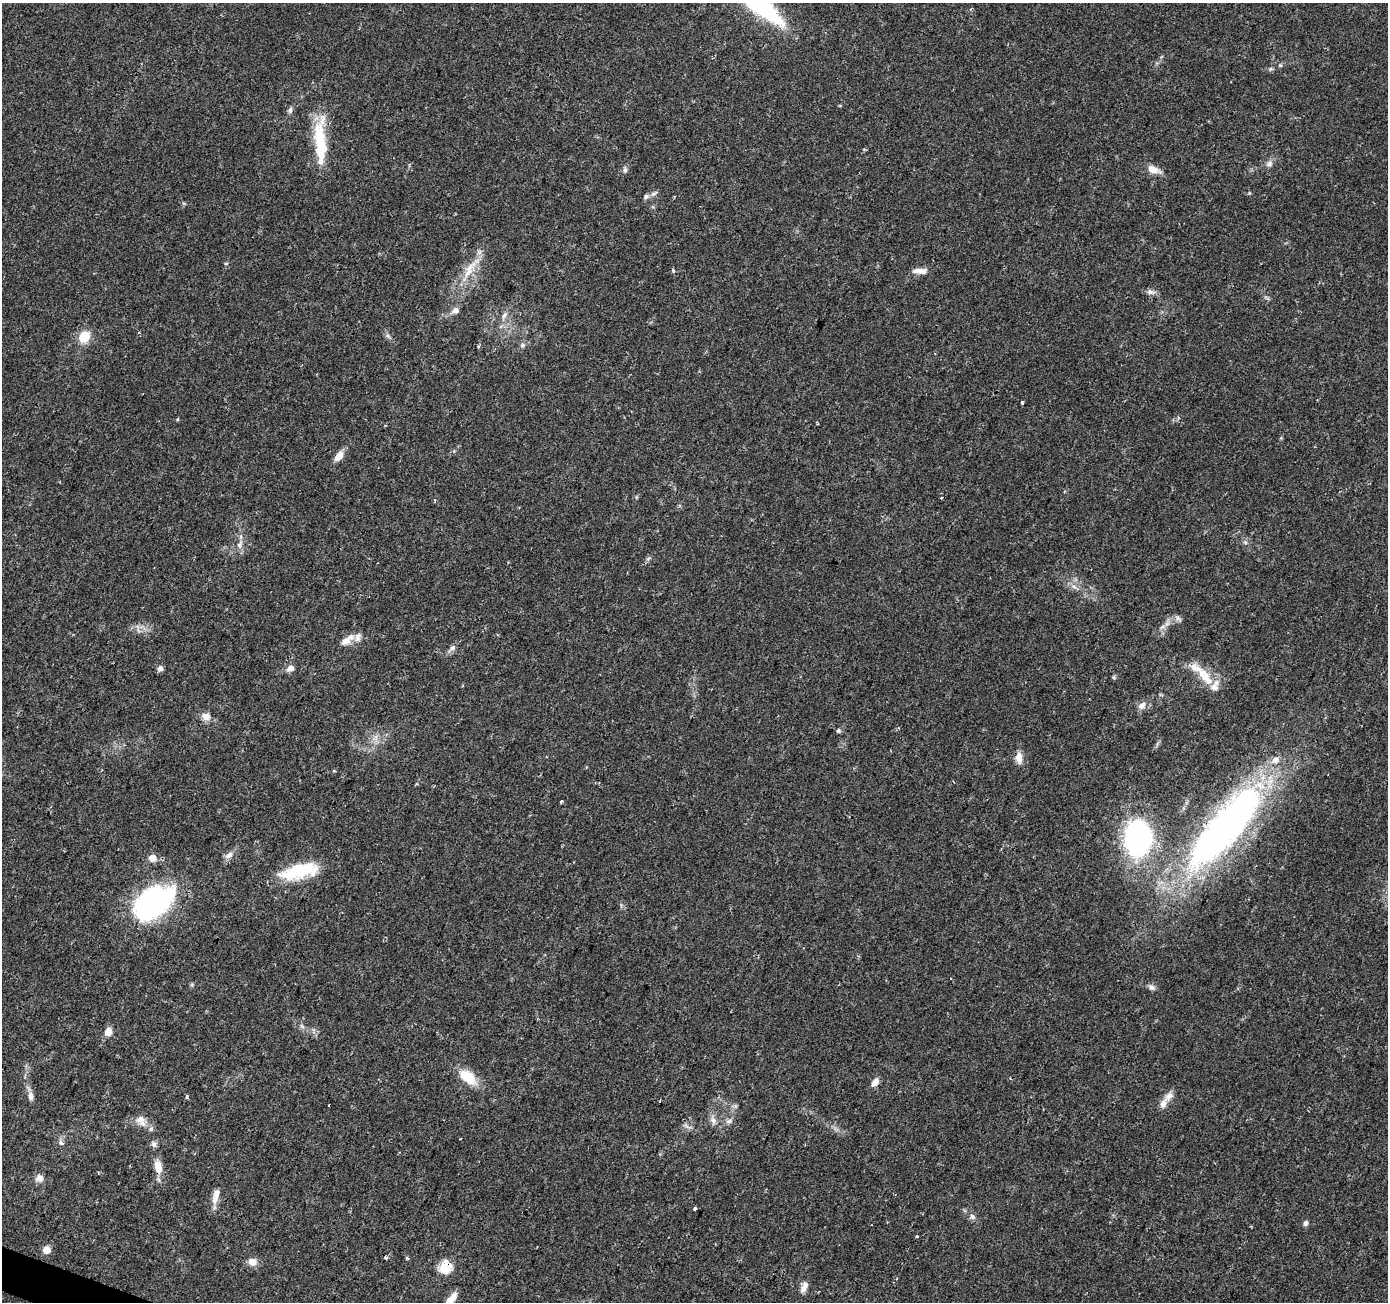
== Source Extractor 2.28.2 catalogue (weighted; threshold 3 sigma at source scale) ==
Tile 7 of 4 x 4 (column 3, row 2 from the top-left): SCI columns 2773-4158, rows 2810-4109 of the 5551 x 5684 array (HDU 1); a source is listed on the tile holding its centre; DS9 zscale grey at full resolution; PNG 1390 x 1304 px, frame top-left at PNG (2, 3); no overlay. Shown black and unused: <1% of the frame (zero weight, under 2 of 3 exposures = <1% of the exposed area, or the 3 px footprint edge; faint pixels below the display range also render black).
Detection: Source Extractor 2.28.2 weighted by HDU 2 'WHT'; one run over the whole footprint, this tile lists its part. Background 0.0336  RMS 0.0034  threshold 0.0155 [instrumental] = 3 sigma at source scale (4.5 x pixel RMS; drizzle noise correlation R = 1.50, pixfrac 1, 0.0396/0.0396 arcsec/px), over >= 5 px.
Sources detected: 82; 3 cosmic-ray / hot-pixel residue — not listed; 7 inside a brighter listed object's ellipse — not listed separately; the other 72 listed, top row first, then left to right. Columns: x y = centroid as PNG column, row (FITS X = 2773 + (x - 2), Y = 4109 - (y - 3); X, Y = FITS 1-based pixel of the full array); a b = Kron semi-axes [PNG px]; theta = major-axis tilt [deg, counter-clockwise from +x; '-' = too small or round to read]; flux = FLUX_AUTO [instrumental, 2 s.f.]
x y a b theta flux
1280 65 5 5 - 0.5
1270 69 6 4 47 0.56
290 110 8 6 73 0.95
320 141 62 14 -88 17
1269 164 10 7 33 1.5
625 170 8 5 -82 0.86
1153 170 16 8 -21 3.5
654 194 11 5 31 1.1
184 203 6 4 17 0.43
226 263 6 3 19 0.36
469 270 31 11 59 8
922 271 16 8 -6 2.7
1151 292 13 7 -13 1.4
455 310 9 8 - 1.9
504 315 11 6 57 1.4
84 336 8 7 - 11
388 336 8 4 -37 0.74
522 345 7 6 - 0.89
1022 403 3 3 - 1.4
178 419 5 3 - 0.36
339 456 11 6 47 4.2
941 498 3 3 - 0.58
1245 542 5 5 - 0.65
239 545 10 7 80 1.7
1073 586 9 5 -31 1.2
1178 618 11 5 -39 1
346 641 15 8 28 2.8
452 648 9 7 39 1.3
160 668 7 6 - 1.2
290 668 9 6 28 2.2
1205 676 31 11 -52 7.9
1114 677 6 5 - 0.51
1142 705 14 9 40 2.2
206 716 10 8 -16 2.9
838 730 5 5 - 0.75
1019 758 15 8 -84 2.9
561 801 4 3 - 0.81
1226 827 118 34 49 160
1138 839 43 31 87 55
229 855 13 7 36 1.8
153 858 8 7 - 3.3
299 871 46 16 13 18
153 902 48 28 33 60
1151 987 10 7 -30 1.2
302 1026 7 5 -46 0.84
108 1031 5 5 - 6.8
468 1077 20 11 -39 9.8
875 1082 11 7 52 2.2
31 1096 11 7 -83 1.7
1169 1096 14 9 45 2.5
187 1097 6 3 -77 0.49
140 1119 13 12 - 2.8
713 1120 11 8 -45 1.8
728 1121 9 6 26 1.2
151 1129 6 5 - 0.75
460 1138 3 2 - 0.28
61 1142 5 4 - 1.4
154 1144 8 7 - 1.2
158 1166 19 9 -77 4.2
39 1178 9 9 - 2.2
216 1196 22 8 75 3.4
695 1208 3 3 - 1.1
972 1216 8 7 - 1.2
1306 1223 7 5 69 1
917 1236 3 3 - 1.1
46 1250 7 7 - 3.1
386 1257 3 3 - 2.7
407 1258 3 3 - 0.55
252 1262 12 9 -27 2.6
444 1269 15 13 90 6.9
804 1287 15 7 69 2.2
451 1299 18 7 52 4.3
Overlapping masked pixels (flux is a lower limit): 2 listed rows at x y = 158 1166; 444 1269
Isophote crosses this tile's border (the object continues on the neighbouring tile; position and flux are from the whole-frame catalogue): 1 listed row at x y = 451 1299